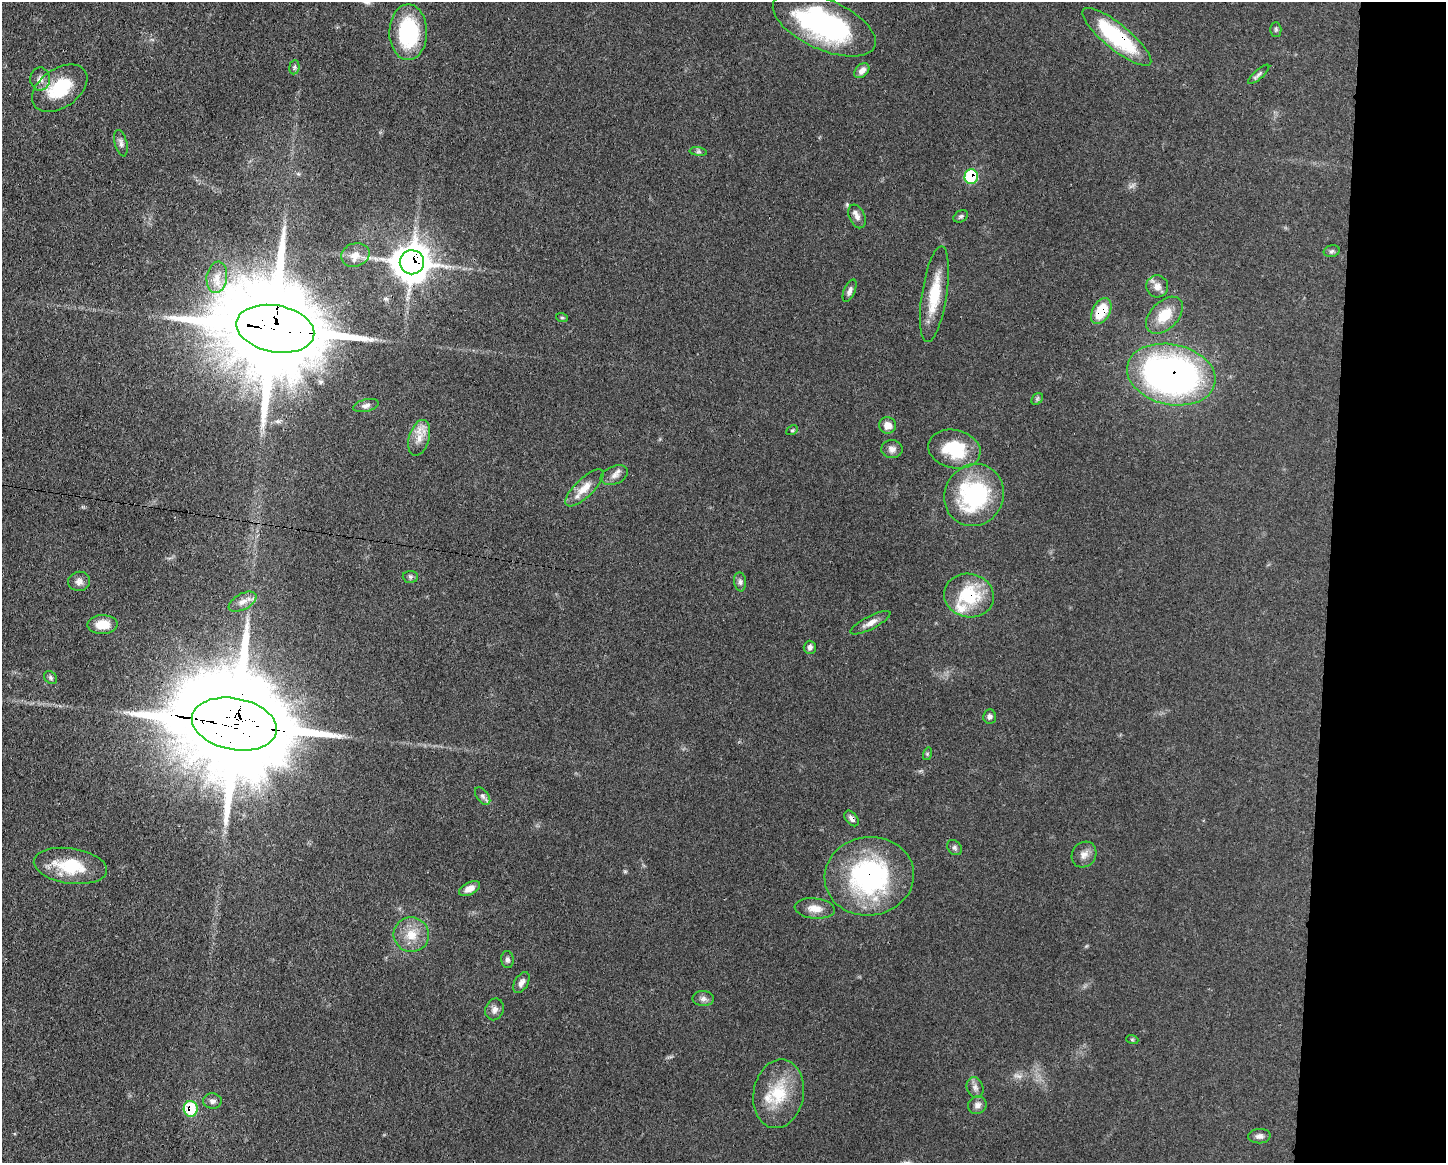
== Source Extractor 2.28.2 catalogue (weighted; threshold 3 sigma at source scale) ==
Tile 9 of 3 x 4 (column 3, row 3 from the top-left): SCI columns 3003-4446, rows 1165-2325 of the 4669 x 4656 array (HDU 1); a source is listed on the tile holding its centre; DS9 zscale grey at full resolution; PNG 1448 x 1165 px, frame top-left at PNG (2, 2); each listed source drawn as its Kron ellipse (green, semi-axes under 4 px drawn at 4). Shown black and unused: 8% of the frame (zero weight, under 3 of 4 exposures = <1% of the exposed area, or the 3 px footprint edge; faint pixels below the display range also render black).
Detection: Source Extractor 2.28.2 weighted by HDU 2 'WHT'; one run over the whole footprint, this tile lists its part. Background 0.0609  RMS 0.0043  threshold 0.0192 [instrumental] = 3 sigma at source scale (4.5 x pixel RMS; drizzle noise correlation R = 1.50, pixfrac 1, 0.05/0.05 arcsec/px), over >= 5 px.
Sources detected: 73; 2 too faint to see at this stretch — neither listed nor drawn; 3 inside a brighter listed object's ellipse — not listed separately; the other 68 listed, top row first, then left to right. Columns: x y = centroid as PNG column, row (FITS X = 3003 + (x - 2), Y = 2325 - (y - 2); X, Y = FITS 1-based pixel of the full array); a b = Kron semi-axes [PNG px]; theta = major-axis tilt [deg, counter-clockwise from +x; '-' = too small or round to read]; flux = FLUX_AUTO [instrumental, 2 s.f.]
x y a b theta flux
824 24 55 25 -24 76
1276 29 7 5 -89 0.8
408 32 28 19 90 38
1117 37 43 12 -39 39
294 67 7 5 83 0.81
862 71 9 6 45 2.4
1259 74 13 4 42 1.3
40 79 11 10 - 2.8
60 88 31 19 35 19
121 143 13 6 -75 1.6
698 152 8 4 -8 0.87
971 177 7 6 - 21
857 216 12 7 -66 2.4
961 216 7 5 32 0.93
1332 251 8 6 16 1
355 255 14 11 16 4.2
412 262 12 12 - 820
217 277 16 10 82 4.9
1157 286 11 11 - 3.3
850 291 12 5 68 1.6
934 294 48 12 81 16
1101 311 14 8 62 13
1164 315 22 13 45 9.8
562 318 6 3 -19 0.53
275 329 39 23 -10 11000
1171 374 45 30 -12 170
1037 399 6 5 - 0.76
366 406 13 6 14 1.7
887 425 8 8 - 3.5
792 430 6 4 28 0.61
419 438 18 10 73 5.1
892 449 10 9 - 2
954 449 26 19 -13 21
614 475 14 9 23 2.7
584 488 25 9 44 6.1
974 495 31 29 58 51
410 577 7 6 - 0.99
79 581 11 9 10 2.2
740 582 9 6 -83 1.4
969 596 25 21 -13 23
242 602 15 8 29 3.1
870 623 22 6 27 3.1
103 624 15 9 2 6.6
810 647 6 6 - 1.4
50 677 7 5 -48 0.94
990 717 7 6 - 1.3
234 724 43 25 -11 14000
927 754 6 4 73 0.58
483 796 10 6 -52 1.3
852 818 9 5 -51 1.7
954 847 8 6 -46 1.1
1084 855 13 12 - 3.1
70 866 37 17 -8 19
869 876 45 39 8 71
470 889 11 6 26 3
815 908 20 10 -6 5
411 935 18 17 - 8.4
507 960 8 6 -83 1.3
521 982 11 6 60 2.1
703 999 10 7 -4 1.8
495 1009 11 9 68 2.2
1132 1039 6 4 -19 0.52
975 1088 11 8 -69 2.1
779 1094 34 25 81 19
212 1101 9 7 -2 1.6
977 1105 9 8 - 2.1
191 1109 8 7 - 16
1259 1136 11 7 2 1.8
Overlapping masked pixels (flux is a lower limit): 11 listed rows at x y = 1117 37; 971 177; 412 262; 1101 311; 275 329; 1171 374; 969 596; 234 724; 852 818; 869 876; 191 1109